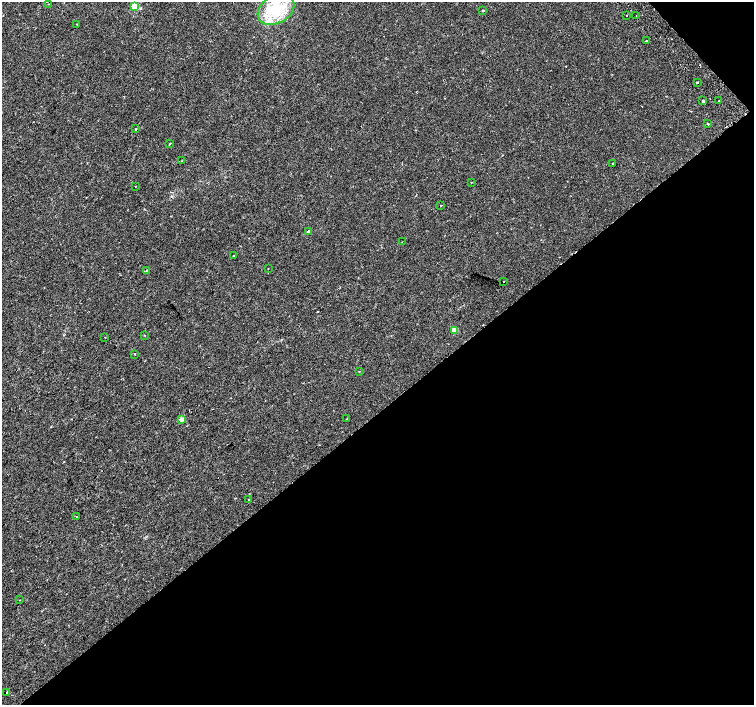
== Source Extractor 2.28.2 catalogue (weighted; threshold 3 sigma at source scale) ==
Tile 12 of 4 x 4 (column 4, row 3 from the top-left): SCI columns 4562-6064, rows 1658-3062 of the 6109 x 6061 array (HDU 1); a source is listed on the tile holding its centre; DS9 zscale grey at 2 x 2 block average (1 PNG px = mean of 2 x 2 image px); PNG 756 x 707 px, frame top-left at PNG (2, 2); each listed source drawn as its Kron ellipse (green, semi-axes under 4 px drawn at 4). Shown black and unused: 43% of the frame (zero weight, under 2 of 3 exposures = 3% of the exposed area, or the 3 px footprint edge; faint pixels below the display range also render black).
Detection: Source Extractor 2.28.2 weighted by HDU 2 'WHT'; one run over the whole footprint, this tile lists its part. Background 0.0152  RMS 0.0034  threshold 0.0152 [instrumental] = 3 sigma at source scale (4.5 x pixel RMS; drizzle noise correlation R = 1.50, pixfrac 1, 0.0396/0.0396 arcsec/px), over >= 5 px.
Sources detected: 38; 2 cosmic-ray / hot-pixel residue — neither listed nor drawn; the other 36 listed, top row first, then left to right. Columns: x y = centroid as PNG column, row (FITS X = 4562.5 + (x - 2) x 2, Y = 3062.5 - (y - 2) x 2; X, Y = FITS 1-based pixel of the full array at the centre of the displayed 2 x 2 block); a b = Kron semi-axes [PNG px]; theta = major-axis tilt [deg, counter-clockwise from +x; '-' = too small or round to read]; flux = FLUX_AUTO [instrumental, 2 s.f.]
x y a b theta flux
48 4 2 2 - 0.31
135 6 3 3 - 29
276 9 19 13 30 31
483 10 2 2 - 0.73
626 15 2 2 - 0.79
636 15 2 2 - 9.7
77 24 2 2 - 0.76
646 40 2 2 - 7.6
697 83 2 2 - 1.4
703 101 2 2 - 7
719 101 2 2 - 0.5
708 124 2 2 - 2.5
136 129 2 2 - 0.73
170 144 2 2 - 0.63
182 161 2 2 - 0.69
613 163 2 2 - 0.47
471 182 2 2 - 1.1
135 186 2 2 - 0.26
441 205 2 2 - 0.55
309 232 3 3 - 2.5
402 242 2 2 - 0.53
234 255 2 2 - 0.6
268 269 2 2 - 0.3
147 270 3 2 - 0.42
504 281 2 2 - 1.9
454 330 3 3 - 13
144 335 2 2 - 0.39
105 337 2 2 - 1.5
135 354 2 2 - 0.38
359 371 2 2 - 0.58
182 419 3 2 - 8.9
346 419 2 2 - 1.5
248 500 2 2 - 0.39
76 517 2 2 - 1
20 600 2 2 - 0.35
6 693 2 2 - 0.71
Isophote crosses this tile's border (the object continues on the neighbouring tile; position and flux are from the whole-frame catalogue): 1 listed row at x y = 276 9
Diffuse or blended objects may show on this block-average render without a row.